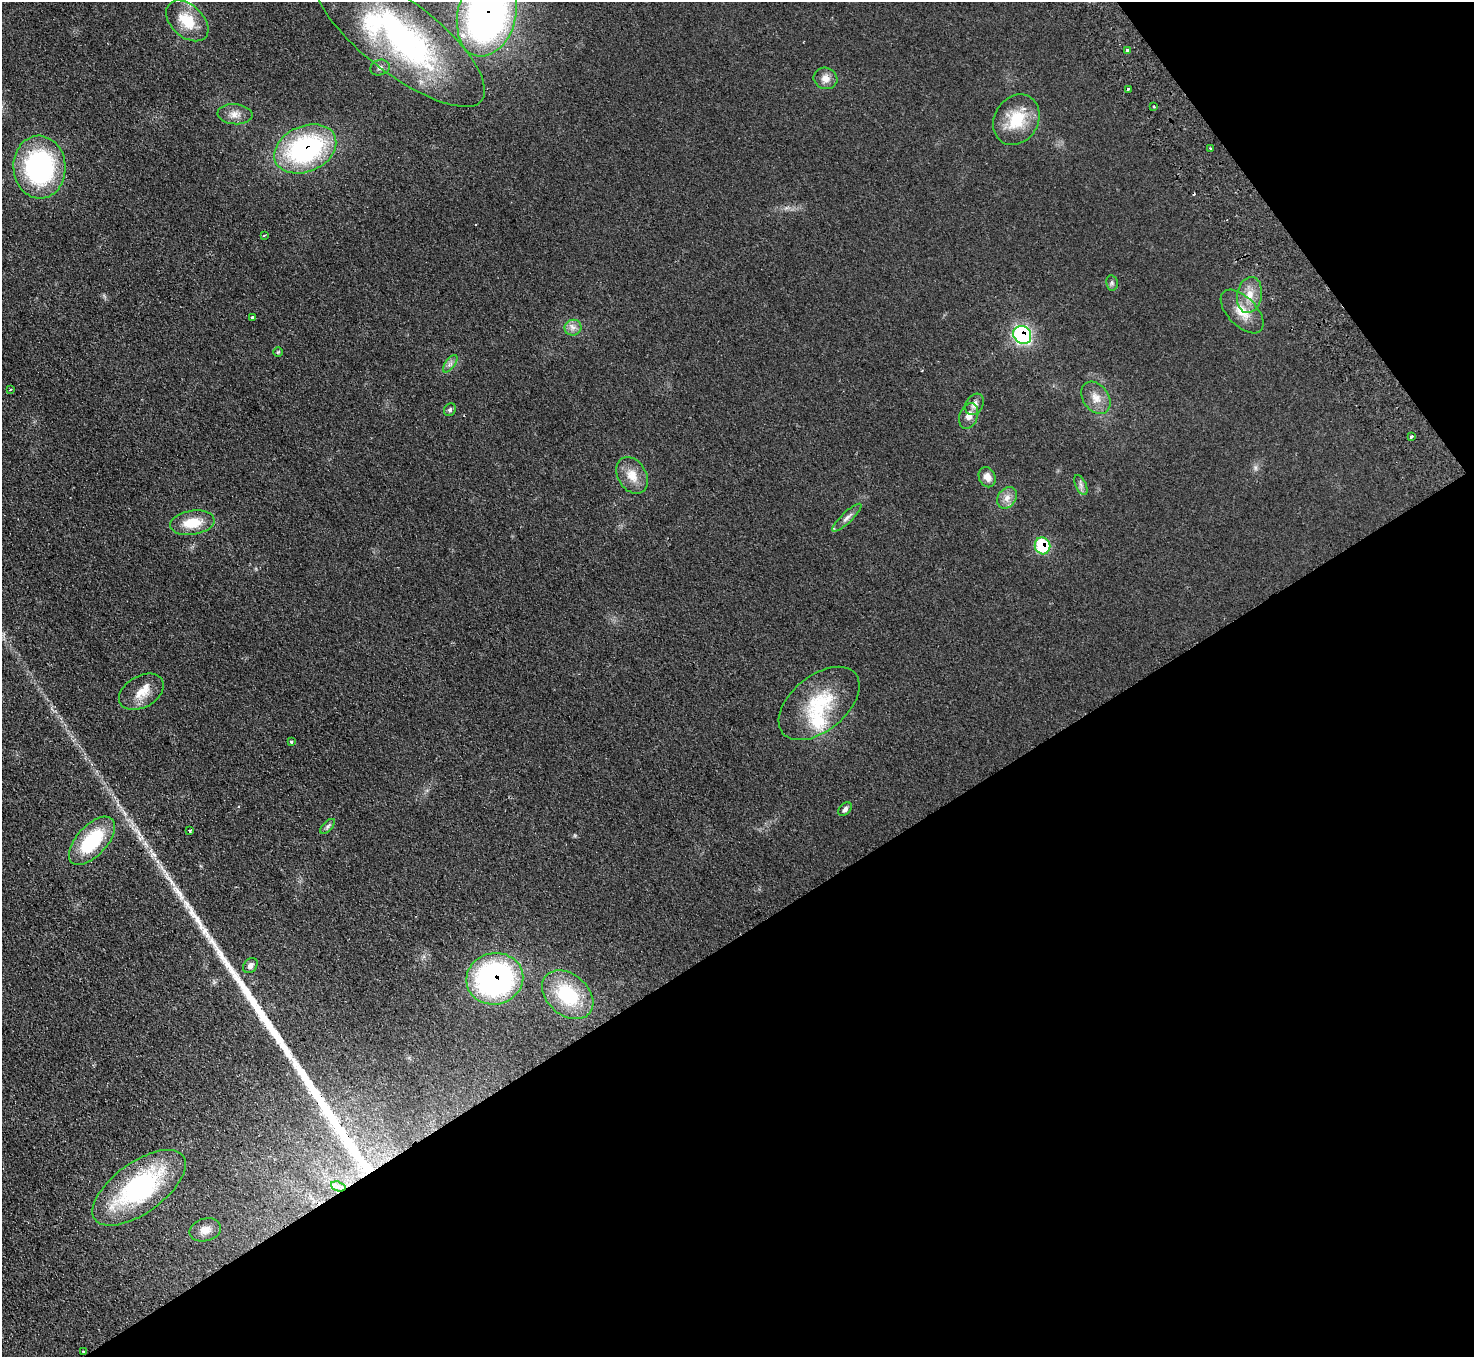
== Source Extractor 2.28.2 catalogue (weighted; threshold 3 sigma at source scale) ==
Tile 12 of 4 x 4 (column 4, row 3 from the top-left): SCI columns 4464-5935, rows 1552-2906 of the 5984 x 5950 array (HDU 1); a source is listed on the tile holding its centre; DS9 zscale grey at full resolution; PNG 1476 x 1359 px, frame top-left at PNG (2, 2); each listed source drawn as its Kron ellipse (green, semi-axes under 4 px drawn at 4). Shown black and unused: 35% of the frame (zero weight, under 2 of 3 exposures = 3% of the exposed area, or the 3 px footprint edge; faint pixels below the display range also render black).
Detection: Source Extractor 2.28.2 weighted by HDU 2 'WHT'; one run over the whole footprint, this tile lists its part. Background 0.0733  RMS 0.01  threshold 0.0457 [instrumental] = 3 sigma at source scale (4.5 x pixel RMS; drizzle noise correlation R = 1.50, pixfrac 1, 0.05/0.05 arcsec/px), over >= 5 px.
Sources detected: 58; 2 cosmic-ray / hot-pixel residue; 5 long thin detections or spike segments (spike, bleed or trail) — neither listed nor drawn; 2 inside a brighter listed object's ellipse — not listed separately; the other 49 listed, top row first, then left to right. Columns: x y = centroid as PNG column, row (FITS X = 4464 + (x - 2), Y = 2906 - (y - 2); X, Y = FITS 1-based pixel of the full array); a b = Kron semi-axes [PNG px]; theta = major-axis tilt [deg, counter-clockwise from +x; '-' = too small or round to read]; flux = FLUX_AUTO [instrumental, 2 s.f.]
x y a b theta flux
487 14 43 29 76 460
187 21 25 16 -43 29
400 37 103 36 -38 260
1127 50 3 3 - 4
380 68 10 7 18 3.7
825 78 12 10 -20 7.2
1128 89 3 3 - 2.2
1154 107 3 2 - 0.96
235 114 17 10 -4 8.3
1016 120 26 21 59 35
1210 148 3 3 - 1
305 149 32 23 24 150
39 167 31 26 -87 170
264 235 3 2 - 1.3
1112 283 8 5 -79 2.3
1249 295 18 12 79 15
1242 312 27 14 -46 19
252 317 3 3 - 8.6
573 328 8 8 - 4.9
1022 335 9 8 - 160
278 352 5 4 - 1.1
450 364 10 5 54 3.3
10 389 3 2 - 1.1
1096 398 17 12 -54 11
974 404 11 8 59 5.1
450 410 7 5 55 2
969 416 13 9 70 7.3
1411 436 3 3 - 4.2
632 475 19 14 -58 15
987 477 10 8 -68 7.8
1081 485 10 5 -66 3.4
1007 498 11 9 54 6.8
847 518 19 5 43 4.9
192 523 22 12 9 24
1042 546 8 8 - 46
141 692 24 15 30 16
819 703 47 27 39 61
291 741 3 3 - 1.7
845 809 8 5 45 2.9
328 826 9 4 46 2.3
190 831 3 3 - 3.4
92 841 30 15 47 62
250 965 8 6 50 3.9
495 979 28 25 13 220
568 995 29 20 -40 57
338 1186 7 4 -19 3.8
139 1188 54 25 36 140
205 1230 16 11 14 9.9
84 1352 3 3 - 1.3
Overlapping masked pixels (flux is a lower limit): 6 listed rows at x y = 487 14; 305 149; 1022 335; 1042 546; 495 979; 84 1352
Isophote crosses this tile's border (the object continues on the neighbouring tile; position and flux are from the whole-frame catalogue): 3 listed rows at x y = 487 14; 400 37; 39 167